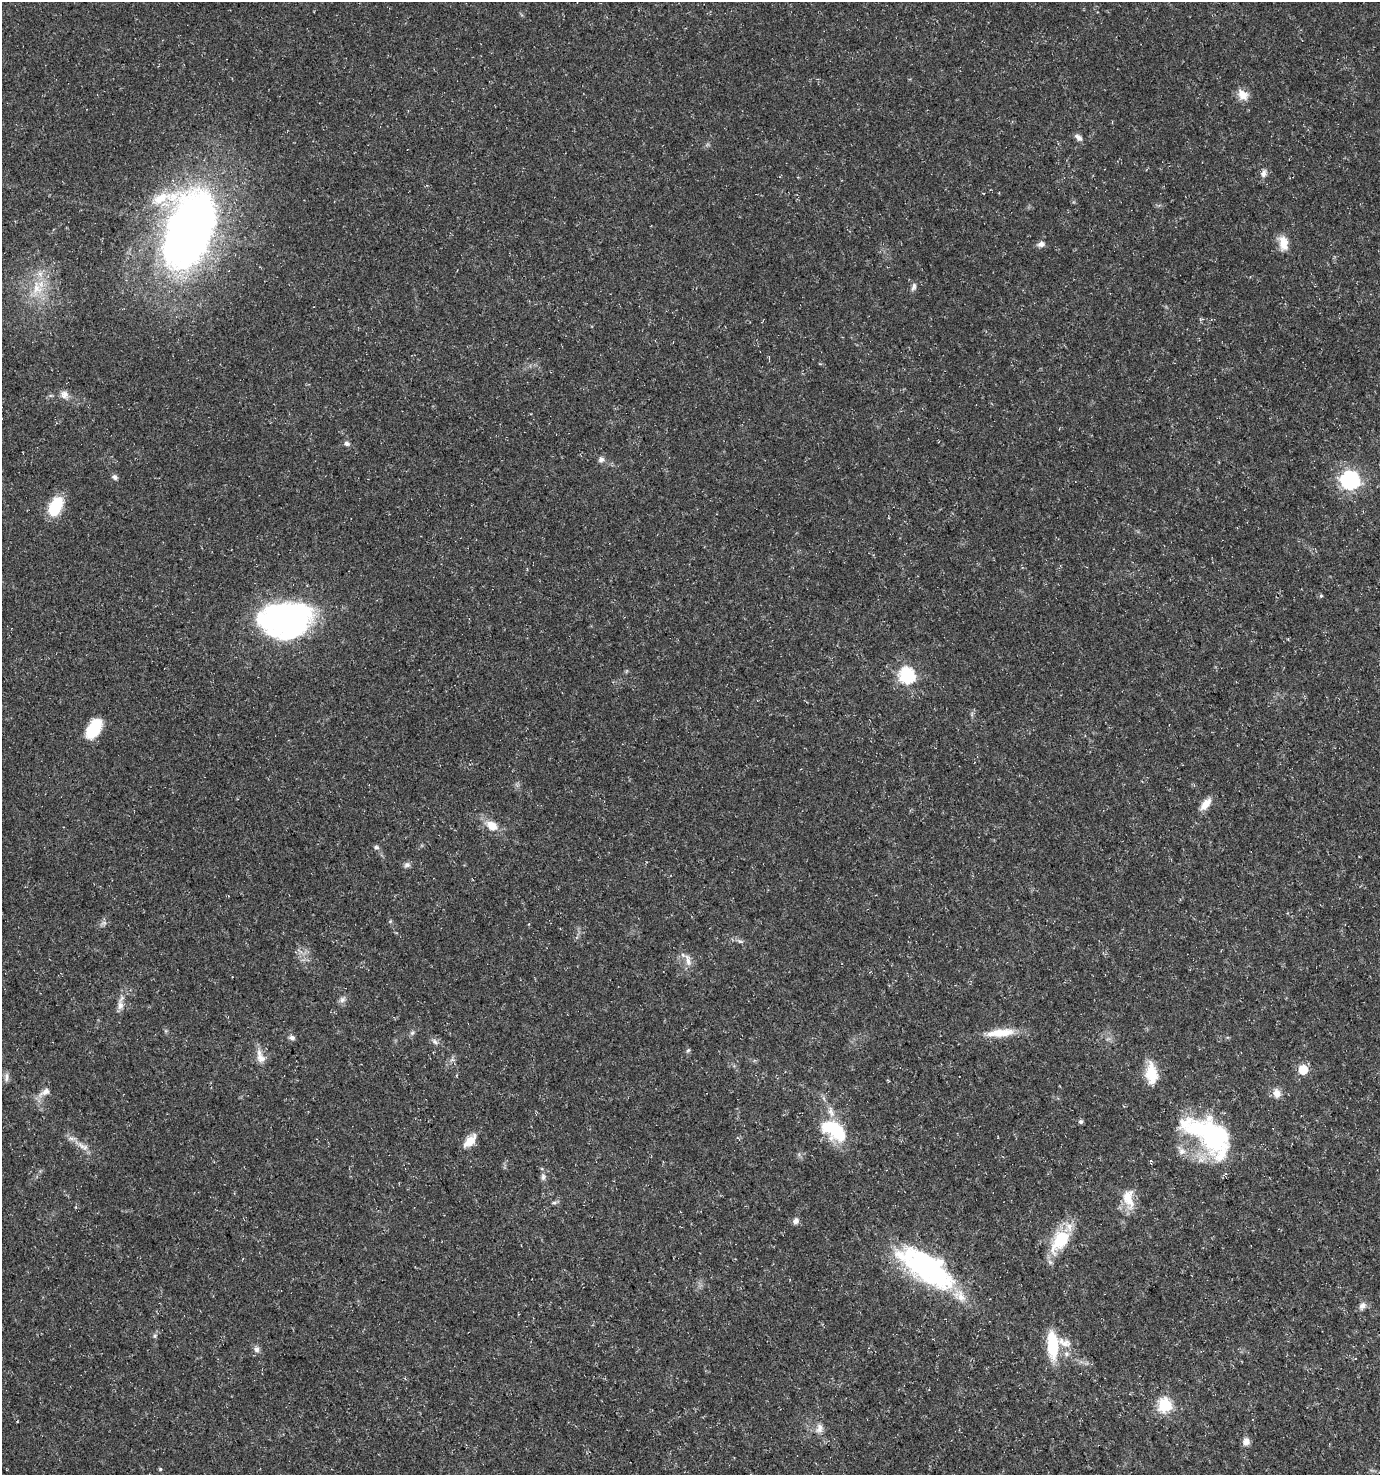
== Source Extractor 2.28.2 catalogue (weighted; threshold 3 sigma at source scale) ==
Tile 6 of 4 x 4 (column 2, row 2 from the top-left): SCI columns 1498-2875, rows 2952-4424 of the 5812 x 5898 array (HDU 1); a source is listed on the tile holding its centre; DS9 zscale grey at full resolution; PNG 1382 x 1477 px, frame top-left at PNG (2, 2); no overlay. Shown black and unused: <1% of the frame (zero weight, under 3 of 5 exposures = <1% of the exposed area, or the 3 px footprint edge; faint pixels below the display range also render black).
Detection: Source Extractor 2.28.2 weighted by HDU 2 'WHT'; one run over the whole footprint, this tile lists its part. Background 0.0146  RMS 0.0018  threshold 0.00822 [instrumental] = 3 sigma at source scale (4.5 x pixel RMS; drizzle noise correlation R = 1.50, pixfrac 1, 0.0396/0.0396 arcsec/px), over >= 5 px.
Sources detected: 68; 1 too faint to see at this stretch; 3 inside a brighter object's white glare — not listed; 2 inside a brighter listed object's ellipse — not listed separately; the other 62 listed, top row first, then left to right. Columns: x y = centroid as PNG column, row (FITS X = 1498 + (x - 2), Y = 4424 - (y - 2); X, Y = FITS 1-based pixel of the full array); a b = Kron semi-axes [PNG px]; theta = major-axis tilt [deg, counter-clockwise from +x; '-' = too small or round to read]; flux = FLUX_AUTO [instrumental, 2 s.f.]
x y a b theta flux
1243 95 15 11 -44 1.9
1078 137 11 6 -44 0.8
1263 173 11 8 72 0.88
189 231 78 47 73 130
1283 243 19 10 -79 2.5
1041 244 9 7 2 0.77
914 287 11 6 72 0.62
37 288 24 15 89 5.4
64 395 11 10 - 1.1
347 443 6 5 - 0.69
601 459 8 7 - 0.64
115 477 6 6 - 0.59
1350 480 7 7 - 70
55 506 18 10 63 9
1321 596 5 4 - 0.24
286 619 50 33 5 54
906 675 7 7 - 40
94 728 22 13 59 6.3
1205 804 17 8 51 2
492 826 15 10 -34 2.6
376 847 7 6 - 0.46
407 865 9 7 15 0.58
390 921 5 5 - 0.22
529 924 3 3 - 0.17
739 941 9 5 -26 0.51
688 960 19 7 -75 1.3
342 999 9 7 31 0.72
120 1005 13 8 86 1.2
412 1033 6 5 - 0.37
1001 1033 38 10 5 4.2
292 1038 7 5 -23 0.6
435 1042 9 5 -48 0.56
688 1050 6 5 - 0.29
260 1057 21 10 -69 2
1303 1069 6 6 - 8
1151 1073 25 13 -85 4.8
6 1077 14 5 -86 0.69
45 1092 17 8 31 1.4
1277 1093 12 9 -76 1.5
1081 1122 5 5 - 0.45
835 1131 33 17 -33 11
1210 1138 57 26 -62 23
470 1141 19 10 49 2.3
81 1146 16 6 -46 1.4
1182 1151 10 10 - 1.2
543 1177 10 7 83 0.66
1128 1198 28 14 -81 3.7
554 1202 8 4 8 0.35
796 1221 8 7 - 0.79
1060 1241 35 19 57 7.9
923 1267 80 28 -31 33
1362 1306 11 8 59 0.96
155 1336 6 5 - 0.34
1065 1343 21 10 -20 2.3
1053 1345 31 12 -87 7.7
257 1349 8 7 - 0.73
1066 1354 7 6 - 0.56
1165 1405 7 6 - 27
17 1422 4 2 - 0.15
819 1428 14 10 70 1.4
1246 1441 9 8 - 1.2
160 1469 5 4 - 0.24